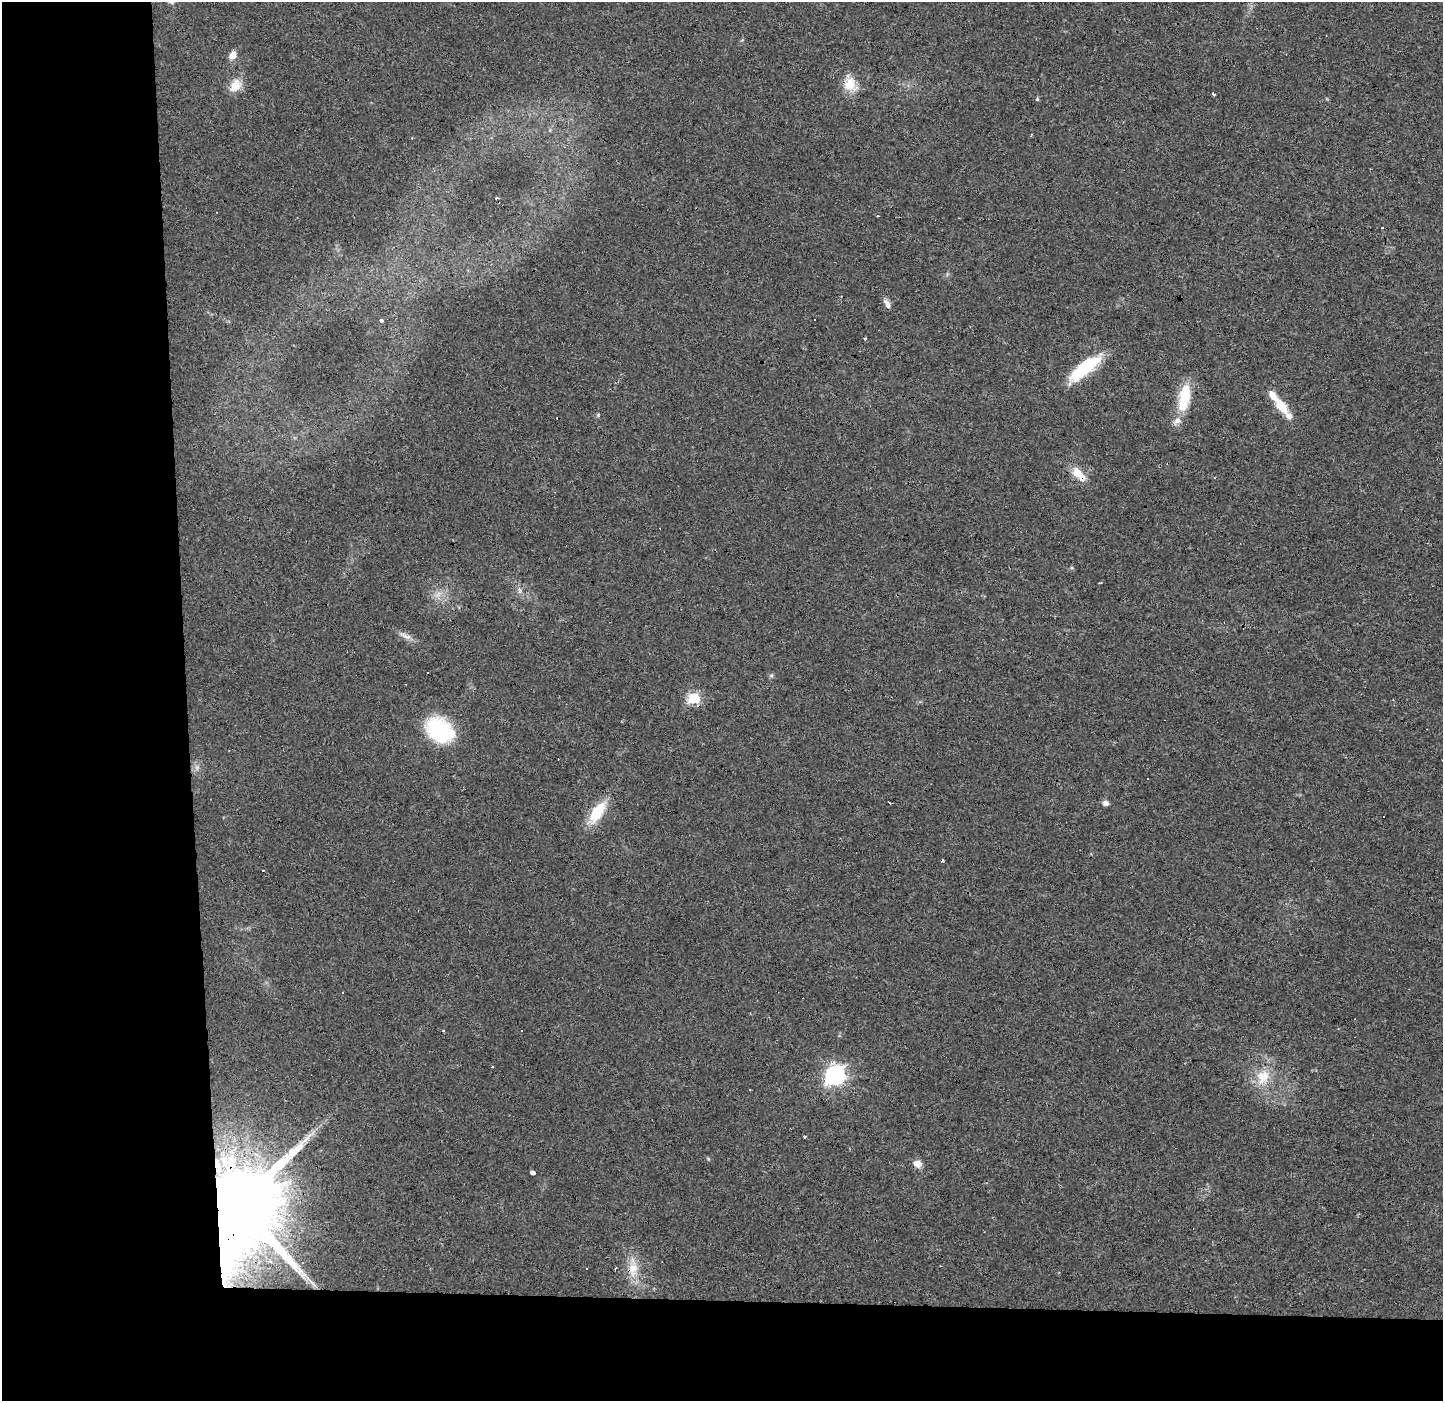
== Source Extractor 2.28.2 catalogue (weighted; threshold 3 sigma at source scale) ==
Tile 7 of 3 x 3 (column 1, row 3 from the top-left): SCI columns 67-1507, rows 1-1399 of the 4457 x 4202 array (HDU 1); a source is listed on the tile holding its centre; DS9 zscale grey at full resolution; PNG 1445 x 1403 px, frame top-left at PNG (2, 2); no overlay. Shown black and unused: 19% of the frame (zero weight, under 3 of 4 exposures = <1% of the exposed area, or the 3 px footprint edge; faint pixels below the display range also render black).
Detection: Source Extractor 2.28.2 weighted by HDU 2 'WHT'; one run over the whole footprint, this tile lists its part. Background 0.0173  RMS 0.003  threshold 0.0136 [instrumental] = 3 sigma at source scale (4.5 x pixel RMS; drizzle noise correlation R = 1.50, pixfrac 1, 0.0396/0.0396 arcsec/px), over >= 5 px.
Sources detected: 58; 18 cosmic-ray / hot-pixel residue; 1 long thin detection or spike segment (spike, bleed or trail) — not listed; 3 inside a brighter listed object's ellipse — not listed separately; the other 36 listed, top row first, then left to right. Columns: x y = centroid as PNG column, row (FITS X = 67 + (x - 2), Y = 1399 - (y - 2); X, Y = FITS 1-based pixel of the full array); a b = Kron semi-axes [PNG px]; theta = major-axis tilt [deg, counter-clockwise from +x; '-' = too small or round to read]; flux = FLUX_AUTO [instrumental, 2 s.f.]
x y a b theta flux
233 55 10 7 59 2.3
850 84 18 16 -71 5.3
235 86 18 13 54 4.2
1213 94 4 3 - 0.76
1038 99 3 3 - 0.94
412 138 3 3 - 0.22
497 198 3 3 - 1.1
878 216 3 2 - 0.67
1382 228 3 3 - 0.47
887 304 13 6 -63 1.4
381 320 3 3 - 4.5
1084 369 43 13 39 16
1184 397 34 13 79 11
1281 406 24 11 -52 5.8
1078 474 21 9 -44 4.8
1100 583 4 2 - 0.3
519 591 9 4 -82 0.83
438 594 8 6 47 1.5
405 636 21 6 -26 1.9
771 676 7 4 0 0.49
694 698 6 6 - 26
439 730 31 23 -35 22
197 767 8 5 79 0.97
1148 779 3 2 - 0.33
889 803 3 3 - 2.5
1105 803 6 5 - 1.6
597 812 32 15 55 8.7
343 992 3 3 - 1.4
835 1075 8 7 - 120
1263 1077 22 19 63 7.6
805 1136 3 2 - 0.63
918 1164 11 8 -23 2
533 1172 4 3 - 6.9
237 1205 19 18 - 6200
633 1268 33 12 -88 6.6
615 1269 4 2 - 0.37
Overlapping masked pixels (flux is a lower limit): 3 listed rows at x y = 1078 474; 533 1172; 237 1205